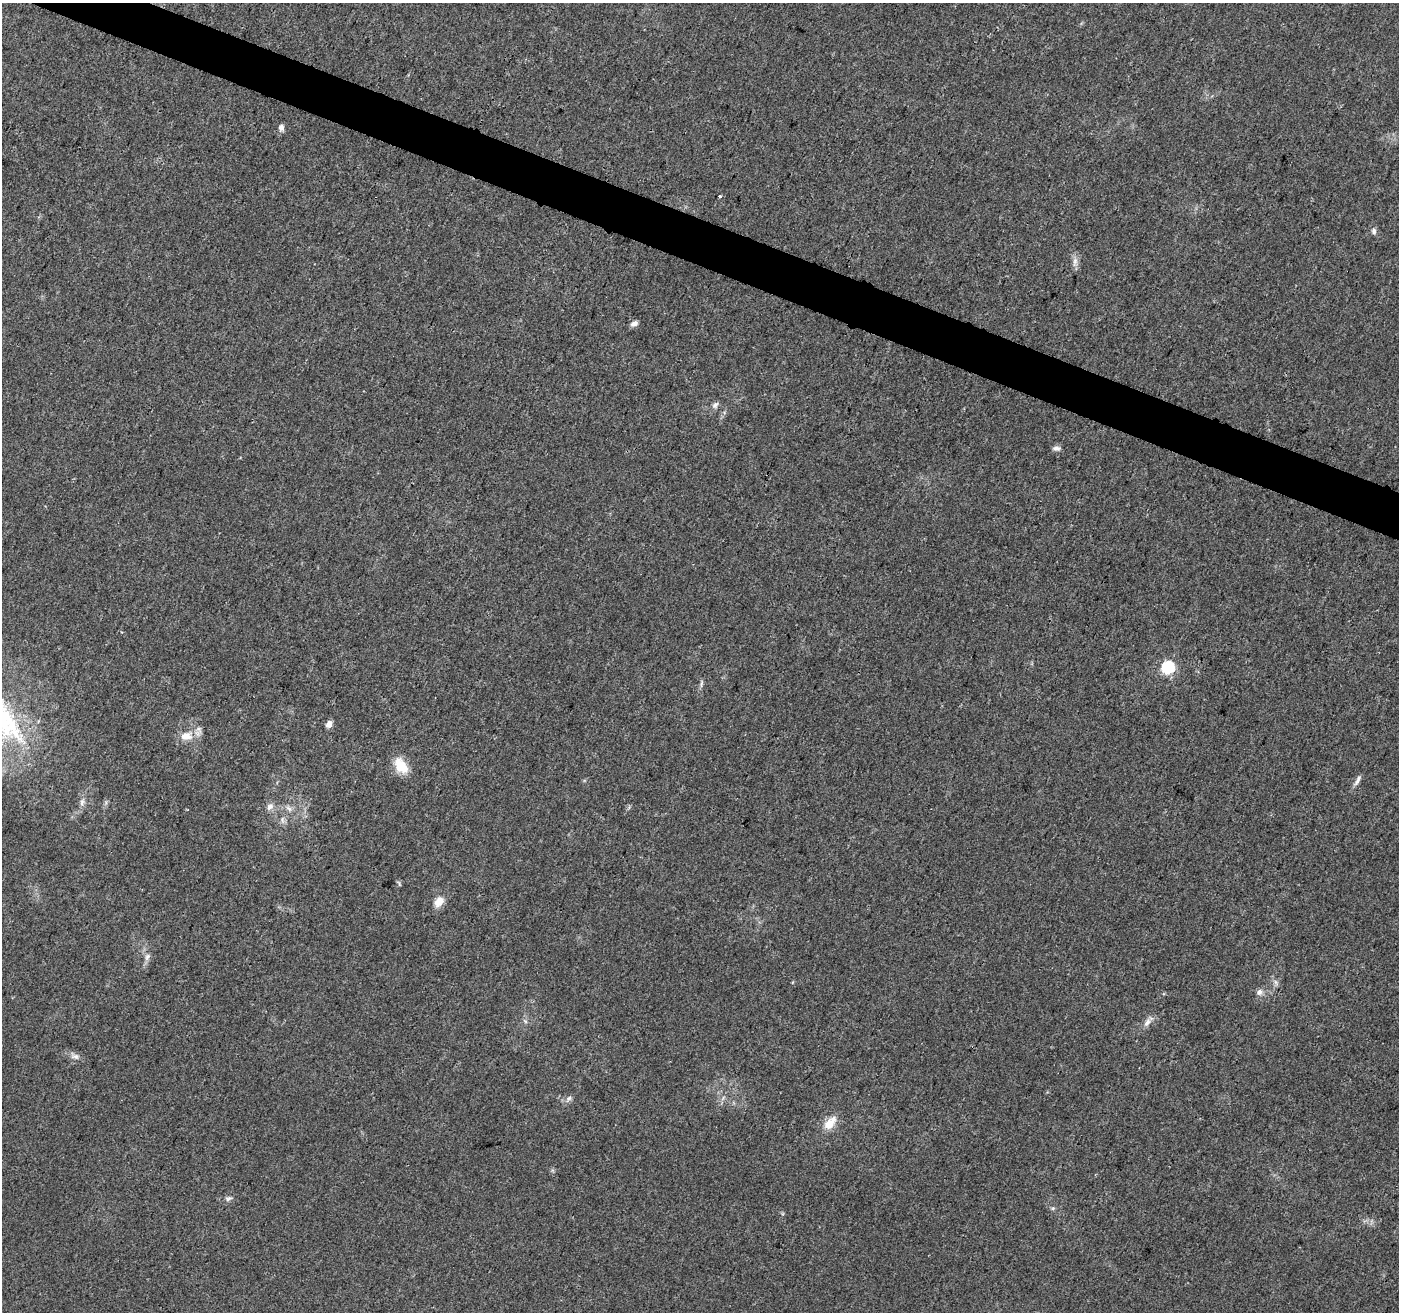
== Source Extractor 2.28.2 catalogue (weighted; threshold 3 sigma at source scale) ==
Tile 11 of 4 x 4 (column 3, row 3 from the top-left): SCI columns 2797-4193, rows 1525-2834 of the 5603 x 5731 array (HDU 1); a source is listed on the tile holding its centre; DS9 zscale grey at full resolution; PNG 1401 x 1314 px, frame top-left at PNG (2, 3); no overlay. Shown black and unused: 3% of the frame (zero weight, under 3 of 4 exposures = <1% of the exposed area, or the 3 px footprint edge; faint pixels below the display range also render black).
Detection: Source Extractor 2.28.2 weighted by HDU 2 'WHT'; one run over the whole footprint, this tile lists its part. Background 0.0226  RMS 0.0034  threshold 0.0152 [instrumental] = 3 sigma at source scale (4.5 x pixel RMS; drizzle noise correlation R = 1.50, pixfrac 1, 0.0396/0.0396 arcsec/px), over >= 5 px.
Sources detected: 29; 1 inside a brighter listed object's ellipse — not listed separately; the other 28 listed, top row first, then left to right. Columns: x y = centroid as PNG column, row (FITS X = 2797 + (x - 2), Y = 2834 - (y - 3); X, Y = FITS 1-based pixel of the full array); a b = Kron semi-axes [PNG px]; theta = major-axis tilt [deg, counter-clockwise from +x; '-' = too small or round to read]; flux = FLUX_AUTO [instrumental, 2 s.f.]
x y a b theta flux
281 128 9 7 -84 1.3
720 196 3 3 - 3.9
1374 231 9 6 -74 1
1075 262 16 6 82 1.8
634 324 9 6 27 1.4
715 405 10 7 45 1.2
1057 448 9 6 1 1.3
1168 667 6 6 - 46
701 684 12 3 75 0.75
329 724 5 4 - 4
186 736 17 12 2 4.6
401 766 21 12 -55 6.9
1358 780 17 5 62 1.5
82 802 10 6 70 1.3
270 807 10 8 39 1.7
289 808 11 6 -41 1.3
282 820 7 4 -88 0.86
399 884 10 2 -55 0.4
439 901 12 9 51 3.9
147 957 11 6 66 1.4
1259 992 9 7 39 1.4
525 1021 7 4 -45 0.61
1147 1022 14 7 59 1.9
75 1056 12 7 -6 1.6
569 1098 9 7 33 1.2
830 1123 19 11 48 5.1
228 1198 9 6 18 0.95
1053 1208 6 4 18 0.49